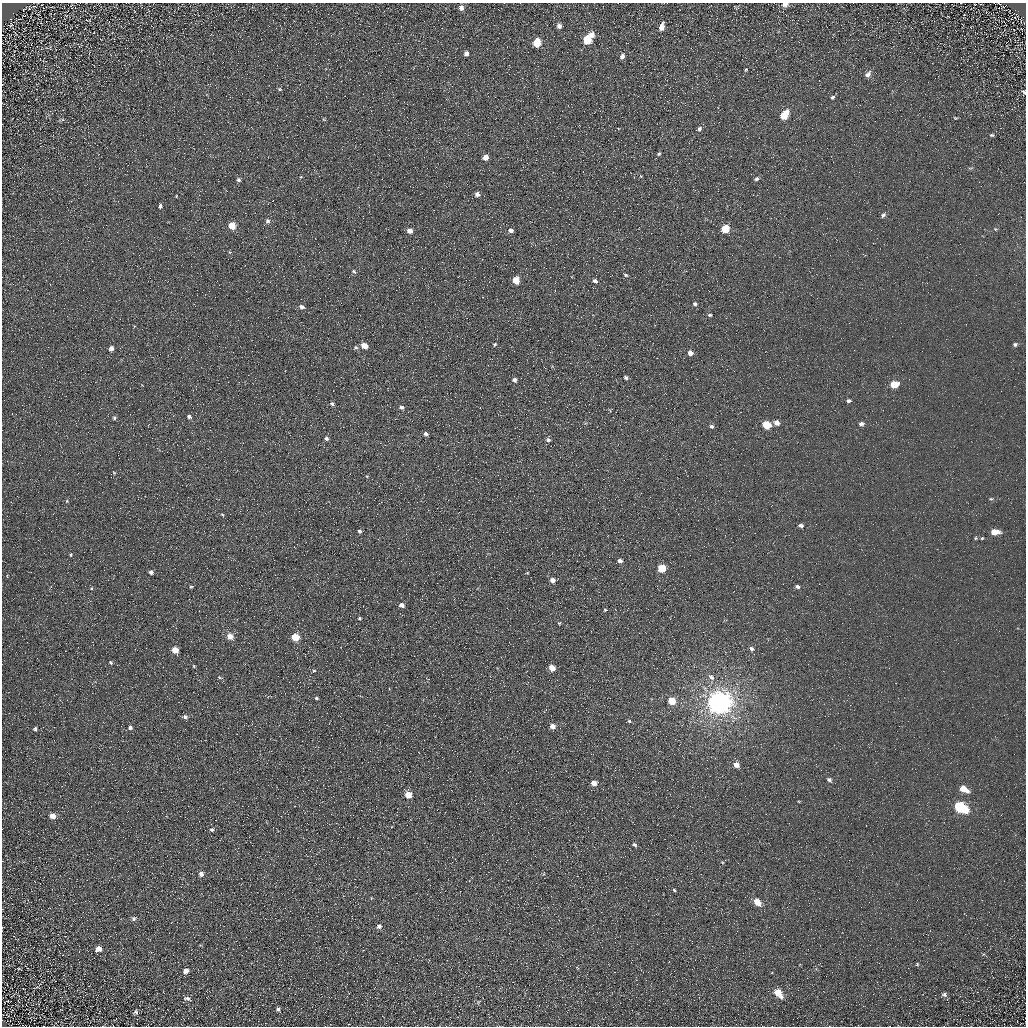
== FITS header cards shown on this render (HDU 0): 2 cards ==
NAXIS1  =                 1024 / Required FITS header
NAXIS2  =                 1024 / Required FITS header

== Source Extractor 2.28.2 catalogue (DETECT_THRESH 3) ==
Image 1024 x 1024 px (HDU 0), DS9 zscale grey, 1 PNG px = 1 image px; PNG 1028 x 1028 px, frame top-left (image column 1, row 1024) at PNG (2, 3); no overlay
Background 5.43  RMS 7.8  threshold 23.4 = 3 sigma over >= 5 px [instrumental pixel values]
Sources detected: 129; all 129 listed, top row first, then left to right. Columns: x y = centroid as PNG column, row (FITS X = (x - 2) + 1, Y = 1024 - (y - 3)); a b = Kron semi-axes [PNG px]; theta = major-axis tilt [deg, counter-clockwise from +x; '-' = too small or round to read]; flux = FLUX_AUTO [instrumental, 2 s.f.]
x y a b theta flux
785 4 6 4 8 2800
461 8 5 5 - 2800
24 9 3 2 - 370
407 11 2 2 - 650
11 25 4 3 - 400
559 26 4 4 - 2000
661 27 7 4 72 4700
591 35 6 5 - 3500
587 40 6 5 - 15000
537 43 6 5 - 19000
466 54 5 4 - 2100
622 56 5 4 - 2100
746 70 5 3 - 560
868 74 8 6 49 2300
279 89 5 4 - 690
1024 92 5 4 - 800
832 97 5 4 - 850
784 115 7 5 54 16000
955 118 5 3 - 480
699 129 6 5 - 1400
992 135 5 4 - 710
659 154 6 4 44 800
485 157 4 4 - 4600
641 176 3 3 - 380
756 179 5 4 - 1100
238 180 5 4 - 1200
477 194 4 4 - 2400
160 206 5 4 - 1100
883 215 6 4 43 1300
268 221 6 6 - 1400
232 226 5 5 - 11000
725 229 5 5 - 17000
995 229 5 4 - 570
511 230 4 4 - 2600
410 231 5 4 - 4000
354 271 6 4 -49 850
626 275 5 4 - 700
516 280 5 5 - 11000
595 281 5 4 - 1700
695 304 4 4 - 1100
301 307 5 4 - 1700
710 315 5 3 - 780
495 344 5 4 - 650
1015 344 5 5 - 960
364 346 5 4 - 7000
111 348 4 4 - 2200
356 348 6 5 - 900
690 353 5 4 - 3200
626 377 4 4 - 1200
514 380 5 5 - 1500
894 384 6 5 - 10000
848 401 5 4 - 1300
332 404 5 4 - 1100
401 407 5 4 - 1300
189 416 5 4 - 1100
114 418 5 4 - 740
777 422 5 4 - 3000
861 424 6 4 9 1800
767 425 5 5 - 20000
712 426 5 4 - 1300
426 434 5 4 - 1500
326 438 5 4 - 1300
548 440 6 5 - 1200
367 476 5 4 - 450
991 499 5 5 - 740
67 501 5 3 - 480
222 514 5 3 - 490
801 525 4 4 - 1400
359 531 5 5 - 940
995 532 8 5 -5 6500
975 538 5 3 - 580
982 538 4 4 - 590
294 547 2 2 - 2500
71 555 5 3 - 540
620 561 5 4 - 1900
662 568 5 5 - 17000
151 572 4 4 - 1400
527 573 4 2 - 390
552 580 5 5 - 2900
191 587 4 3 - 620
797 587 5 4 - 1400
401 605 4 4 - 2300
605 610 5 4 - 580
360 618 4 4 - 550
559 623 4 4 - 480
230 636 6 5 - 5300
295 637 5 5 - 14000
751 649 6 5 - 1400
175 650 5 4 - 7000
111 662 5 4 - 650
194 666 4 3 - 430
552 668 5 5 - 5600
314 671 5 3 - 580
711 677 10 7 -44 2400
219 678 6 3 -19 550
316 698 4 3 - 850
672 701 5 5 - 11000
719 703 8 7 - 790000
185 717 6 5 - 1400
629 721 5 4 - 760
553 726 5 5 - 3500
130 728 6 5 - 1300
35 729 4 4 - 1100
736 764 6 5 - 3800
829 780 5 4 - 1200
594 783 5 4 - 4400
964 789 8 5 -30 7200
408 795 5 5 - 12000
961 807 9 6 -28 58000
53 816 6 5 - 3800
212 830 4 4 - 980
250 842 2 2 - 370
634 845 5 4 - 970
201 874 5 5 - 2200
674 890 3 3 - 640
757 902 7 5 -49 6900
134 919 7 5 48 1100
379 926 5 5 - 2000
99 949 6 5 - 3200
917 964 5 4 - 510
18 968 5 2 - 440
186 971 5 4 - 3000
778 993 8 5 -53 12000
944 994 7 6 - 1200
187 998 9 5 -15 1200
478 1002 5 3 - 550
278 1009 4 4 - 970
135 1012 5 5 - 1100
2 1020 2 2 - 320
At the frame edge (FLAGS 8, measured only in part): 3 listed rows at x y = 785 4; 1024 92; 2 1020